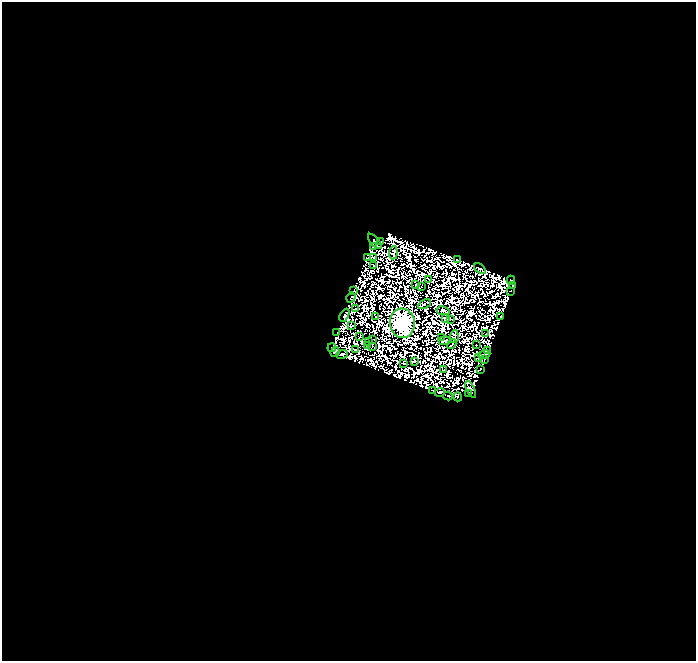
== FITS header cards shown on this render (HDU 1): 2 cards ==
NAXIS1  =                  694
NAXIS2  =                  659

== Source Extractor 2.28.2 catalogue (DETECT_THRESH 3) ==
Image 694 x 659 px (HDU 1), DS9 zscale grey, 1 PNG px = 1 image px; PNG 698 x 663 px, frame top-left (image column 1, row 659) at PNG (2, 2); each listed source drawn as its Kron ellipse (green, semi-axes under 4 px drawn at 4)
Background 0.0448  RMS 1.3e-05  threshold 3.93e-05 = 3 sigma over >= 5 px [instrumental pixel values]
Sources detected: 151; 94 with non-positive FLUX_AUTO (blend fragments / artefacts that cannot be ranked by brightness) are neither listed nor drawn; the other 57 listed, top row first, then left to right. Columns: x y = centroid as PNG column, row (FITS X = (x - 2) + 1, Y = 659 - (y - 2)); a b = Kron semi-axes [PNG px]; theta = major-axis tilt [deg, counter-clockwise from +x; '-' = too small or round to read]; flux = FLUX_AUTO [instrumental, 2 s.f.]
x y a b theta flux
375 241 9 2 -49 1.4
381 241 3 2 - 0.084
373 247 4 2 - 0.94
393 253 6 3 84 0.94
367 258 4 2 - 0.24
374 258 3 2 - 0.35
457 259 2 2 - 0.48
373 265 2 2 - 0.47
480 269 7 3 -38 0.13
429 279 3 2 - 0.13
511 280 4 3 - 0.22
416 285 2 2 - 0.61
513 285 2 2 - 0.99
421 287 2 2 - 0.3
354 291 3 2 - 0.59
510 291 4 2 - 0.2
351 298 5 3 - 0.092
424 304 7 3 27 0.48
356 309 3 2 - 1.6
443 311 7 3 -9 0.061
344 315 7 3 62 0.32
376 317 3 3 - 0.2
501 317 3 2 - 0.66
446 319 4 3 - 1
451 319 4 2 - 0.35
402 323 15 12 -84 1300
352 326 4 2 - 0.8
337 332 2 2 - 0.7
486 334 2 2 - 0.37
360 336 3 2 - 0.59
454 336 6 3 86 0.068
441 338 3 2 - 0.31
373 339 2 2 - 0.36
369 341 2 2 - 0.62
445 341 6 4 4 0.28
452 344 5 2 - 0.34
368 345 4 3 - 0.73
476 345 2 2 - 0.16
372 346 2 2 - 0.21
332 348 4 2 - 0.71
355 350 3 2 - 0.59
487 350 4 2 - 0.6
335 352 5 3 - 2.5
342 354 6 4 16 0.53
484 354 6 3 22 0.007
478 358 3 3 - 1.1
484 360 2 2 - 0.21
415 361 2 2 - 0.37
403 363 3 2 - 0.38
444 370 3 2 - 0.0037
480 370 3 2 - 0.66
471 389 9 3 -65 0.29
433 391 3 2 - 0.73
440 392 5 3 - 0.89
468 393 4 2 - 0.35
448 396 4 2 - 0.14
458 397 4 2 - 0.9
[94 non-positive-flux detections neither listed nor drawn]